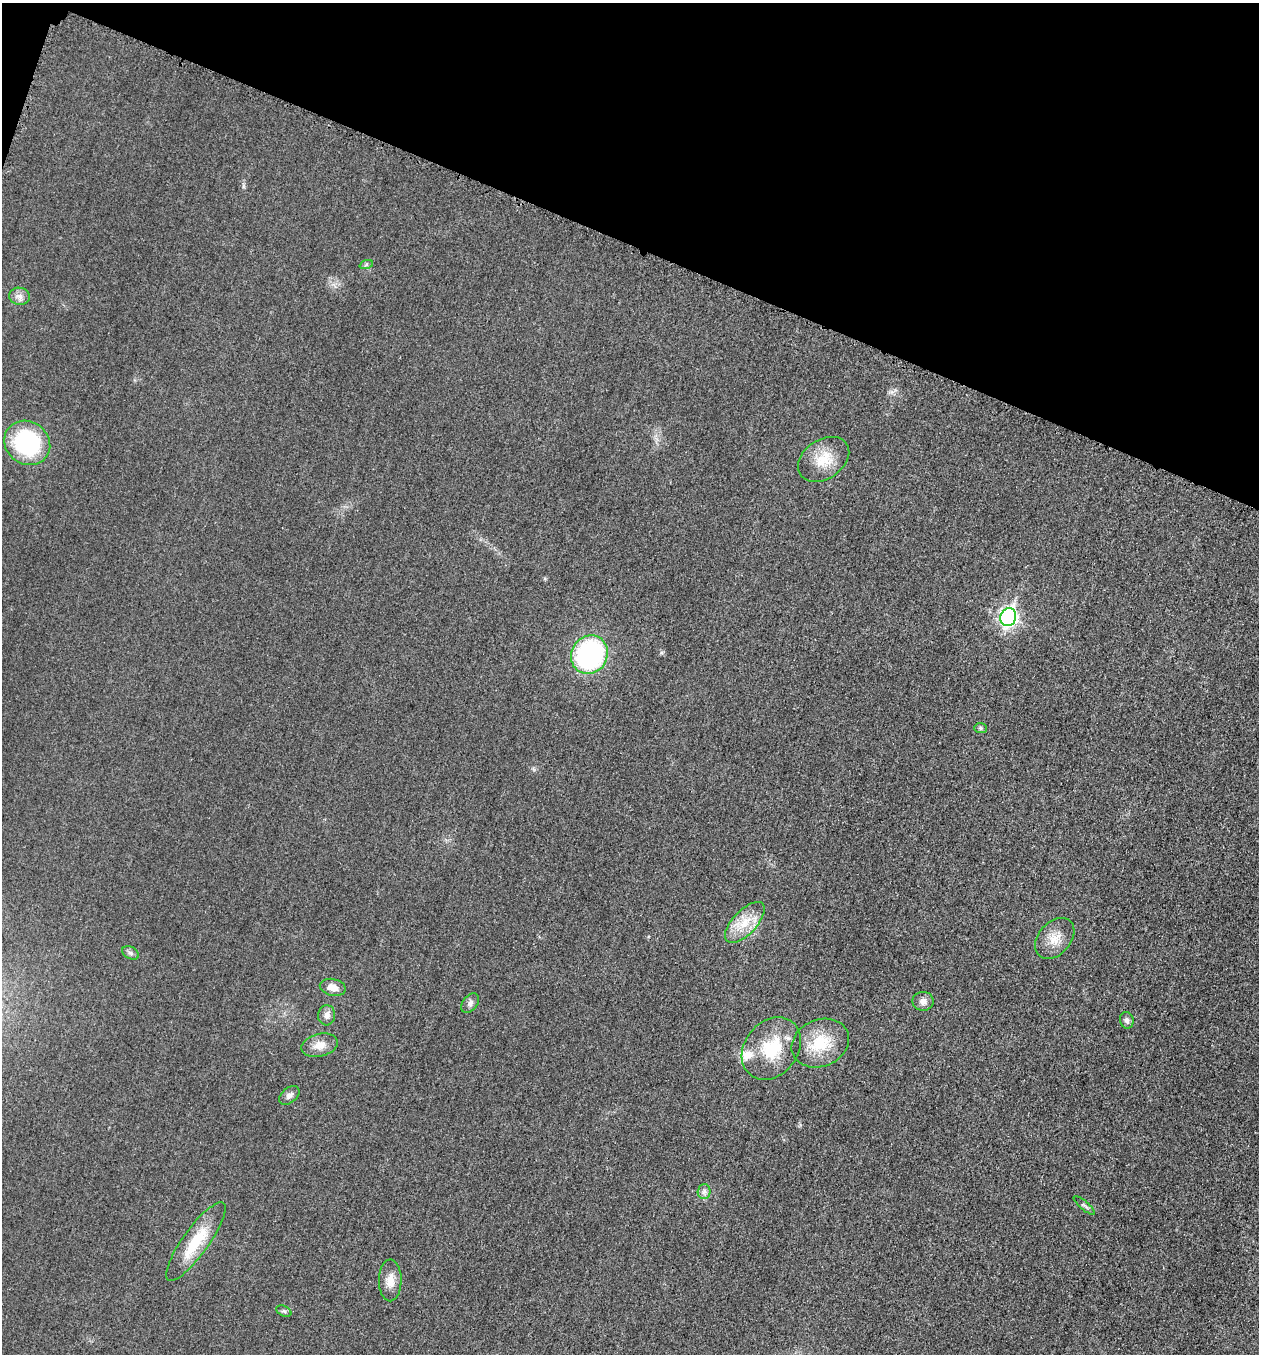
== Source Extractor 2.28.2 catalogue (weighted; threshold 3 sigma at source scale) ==
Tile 2 of 4 x 4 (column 2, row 1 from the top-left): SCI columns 1456-2712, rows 4078-5429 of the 5507 x 5463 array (HDU 1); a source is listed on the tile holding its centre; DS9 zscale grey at full resolution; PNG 1261 x 1356 px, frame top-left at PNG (2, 3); each listed source drawn as its Kron ellipse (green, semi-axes under 4 px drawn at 4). Shown black and unused: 18% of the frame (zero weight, under 3 of 5 exposures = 4% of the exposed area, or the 3 px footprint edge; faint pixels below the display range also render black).
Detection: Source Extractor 2.28.2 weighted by HDU 2 'WHT'; one run over the whole footprint, this tile lists its part. Background 0.0227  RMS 0.0053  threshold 0.0237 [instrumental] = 3 sigma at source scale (4.5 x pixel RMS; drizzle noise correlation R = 1.50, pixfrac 1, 0.05/0.05 arcsec/px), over >= 5 px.
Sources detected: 25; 1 inside a brighter listed object's ellipse — not listed separately; the other 24 listed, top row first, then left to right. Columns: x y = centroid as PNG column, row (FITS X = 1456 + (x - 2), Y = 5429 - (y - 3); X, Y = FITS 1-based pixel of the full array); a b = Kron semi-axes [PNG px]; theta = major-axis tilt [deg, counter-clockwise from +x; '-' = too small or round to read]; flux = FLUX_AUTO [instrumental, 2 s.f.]
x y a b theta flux
366 265 7 4 19 0.98
19 296 10 8 -8 2.7
27 443 24 21 -36 55
824 459 28 19 33 13
1008 617 9 8 - 170
589 655 20 18 59 94
980 728 6 5 - 0.92
745 922 26 12 47 11
1055 938 23 16 49 8.8
130 953 9 6 -27 1.4
333 987 13 8 -13 4.6
923 1001 10 9 - 3.1
470 1003 11 7 53 2.1
327 1015 10 8 85 3.1
1127 1020 8 6 -77 1.7
820 1043 30 23 23 19
320 1045 18 11 14 5.9
771 1048 34 26 51 24
289 1095 11 7 40 2.4
704 1191 7 6 - 1.7
1084 1205 13 2 -41 0.97
196 1242 47 13 54 20
390 1280 21 11 90 5.9
284 1311 8 5 -26 1.1
Unlisted compact peaks at least as high as the median listed source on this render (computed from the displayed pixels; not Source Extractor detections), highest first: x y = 661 653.